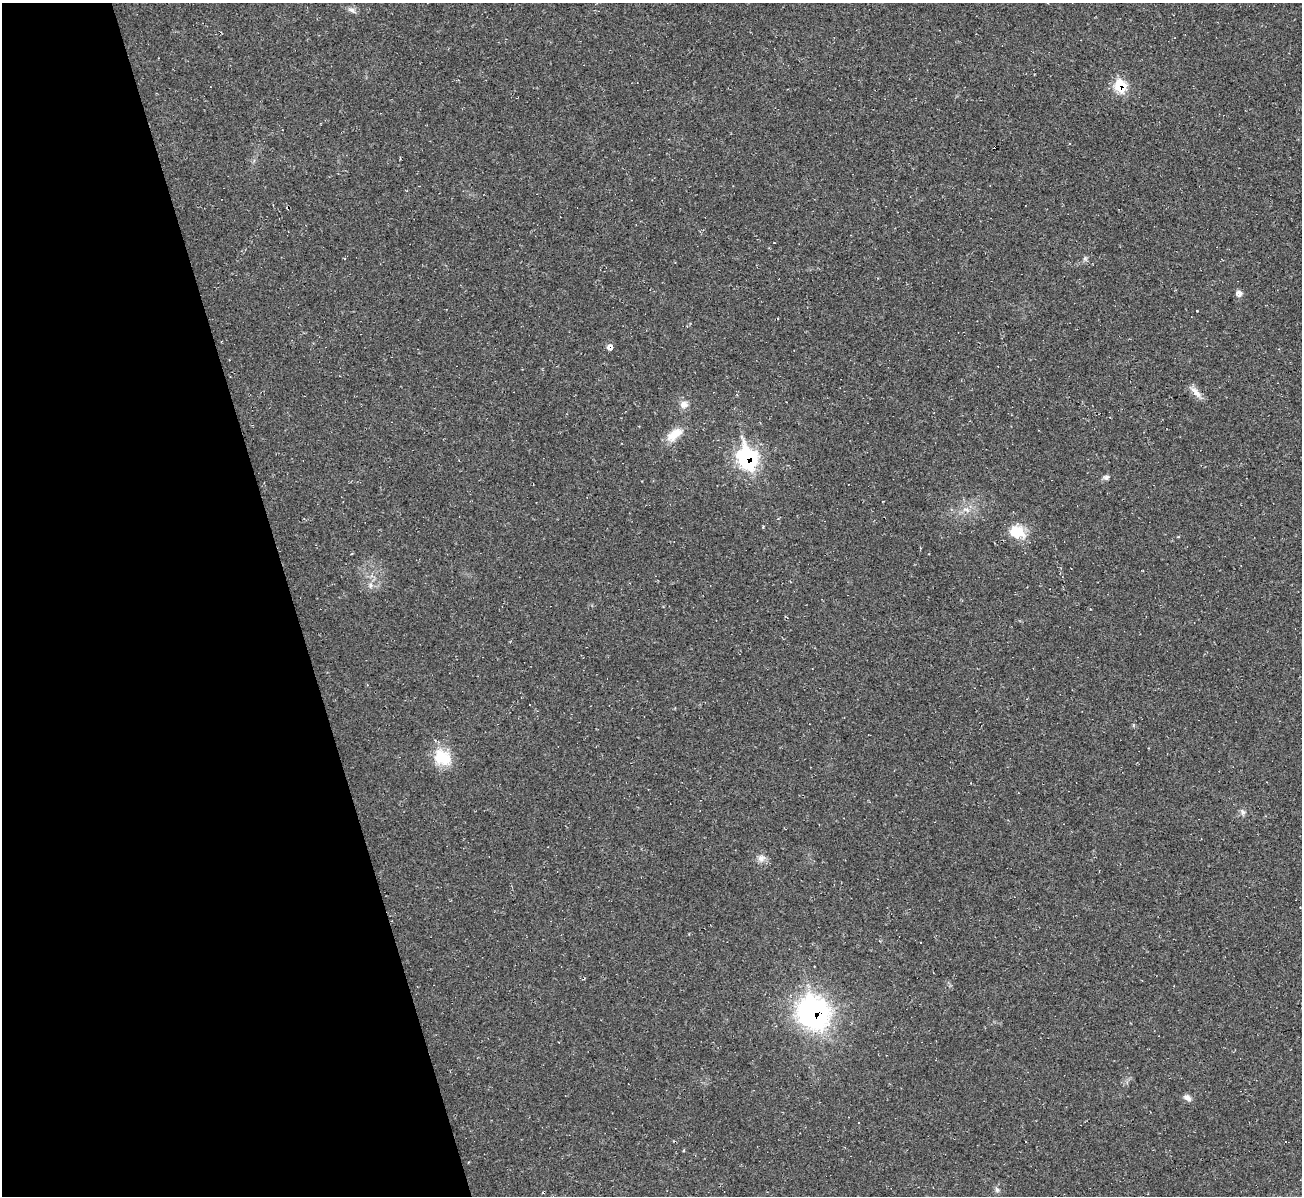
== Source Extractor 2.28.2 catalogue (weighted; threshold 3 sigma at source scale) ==
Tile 5 of 4 x 4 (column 1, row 2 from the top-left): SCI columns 1-1300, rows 2532-3725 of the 5202 x 5184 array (HDU 1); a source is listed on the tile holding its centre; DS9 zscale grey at full resolution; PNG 1304 x 1198 px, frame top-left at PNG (2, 3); no overlay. Shown black and unused: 22% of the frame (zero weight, under 2 of 3 exposures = <1% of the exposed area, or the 3 px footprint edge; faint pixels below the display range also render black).
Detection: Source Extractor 2.28.2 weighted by HDU 2 'WHT'; one run over the whole footprint, this tile lists its part. Background 0.0513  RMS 0.0069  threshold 0.031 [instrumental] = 3 sigma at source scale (4.5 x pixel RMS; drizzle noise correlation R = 1.50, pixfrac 1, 0.05/0.05 arcsec/px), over >= 5 px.
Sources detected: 22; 1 cosmic-ray / hot-pixel residue — not listed; the other 21 listed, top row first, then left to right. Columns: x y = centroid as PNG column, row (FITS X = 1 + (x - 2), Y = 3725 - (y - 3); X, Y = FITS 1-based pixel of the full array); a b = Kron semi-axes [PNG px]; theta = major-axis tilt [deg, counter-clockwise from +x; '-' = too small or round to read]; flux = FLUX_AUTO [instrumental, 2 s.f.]
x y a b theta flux
352 10 12 6 -23 2.6
1120 86 10 9 - 28
1085 258 6 5 - 1.4
1239 293 8 8 - 3
1197 311 3 2 - 0.5
610 347 7 7 - 3
1195 392 20 7 -49 5.4
684 404 10 10 - 4.4
674 434 24 11 36 11
747 458 13 10 -76 150
1106 477 8 6 10 1.9
966 510 11 5 -18 3
1017 532 18 14 -20 17
370 585 9 4 82 1.9
442 757 26 19 -35 20
1243 812 9 6 -75 2.1
761 858 11 10 - 4
814 1013 18 15 -62 250
1187 1098 10 7 -34 3
684 1150 4 3 - 0.76
997 1190 8 6 -73 1.8
Overlapping masked pixels (flux is a lower limit): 4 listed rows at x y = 1120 86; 610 347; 747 458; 814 1013